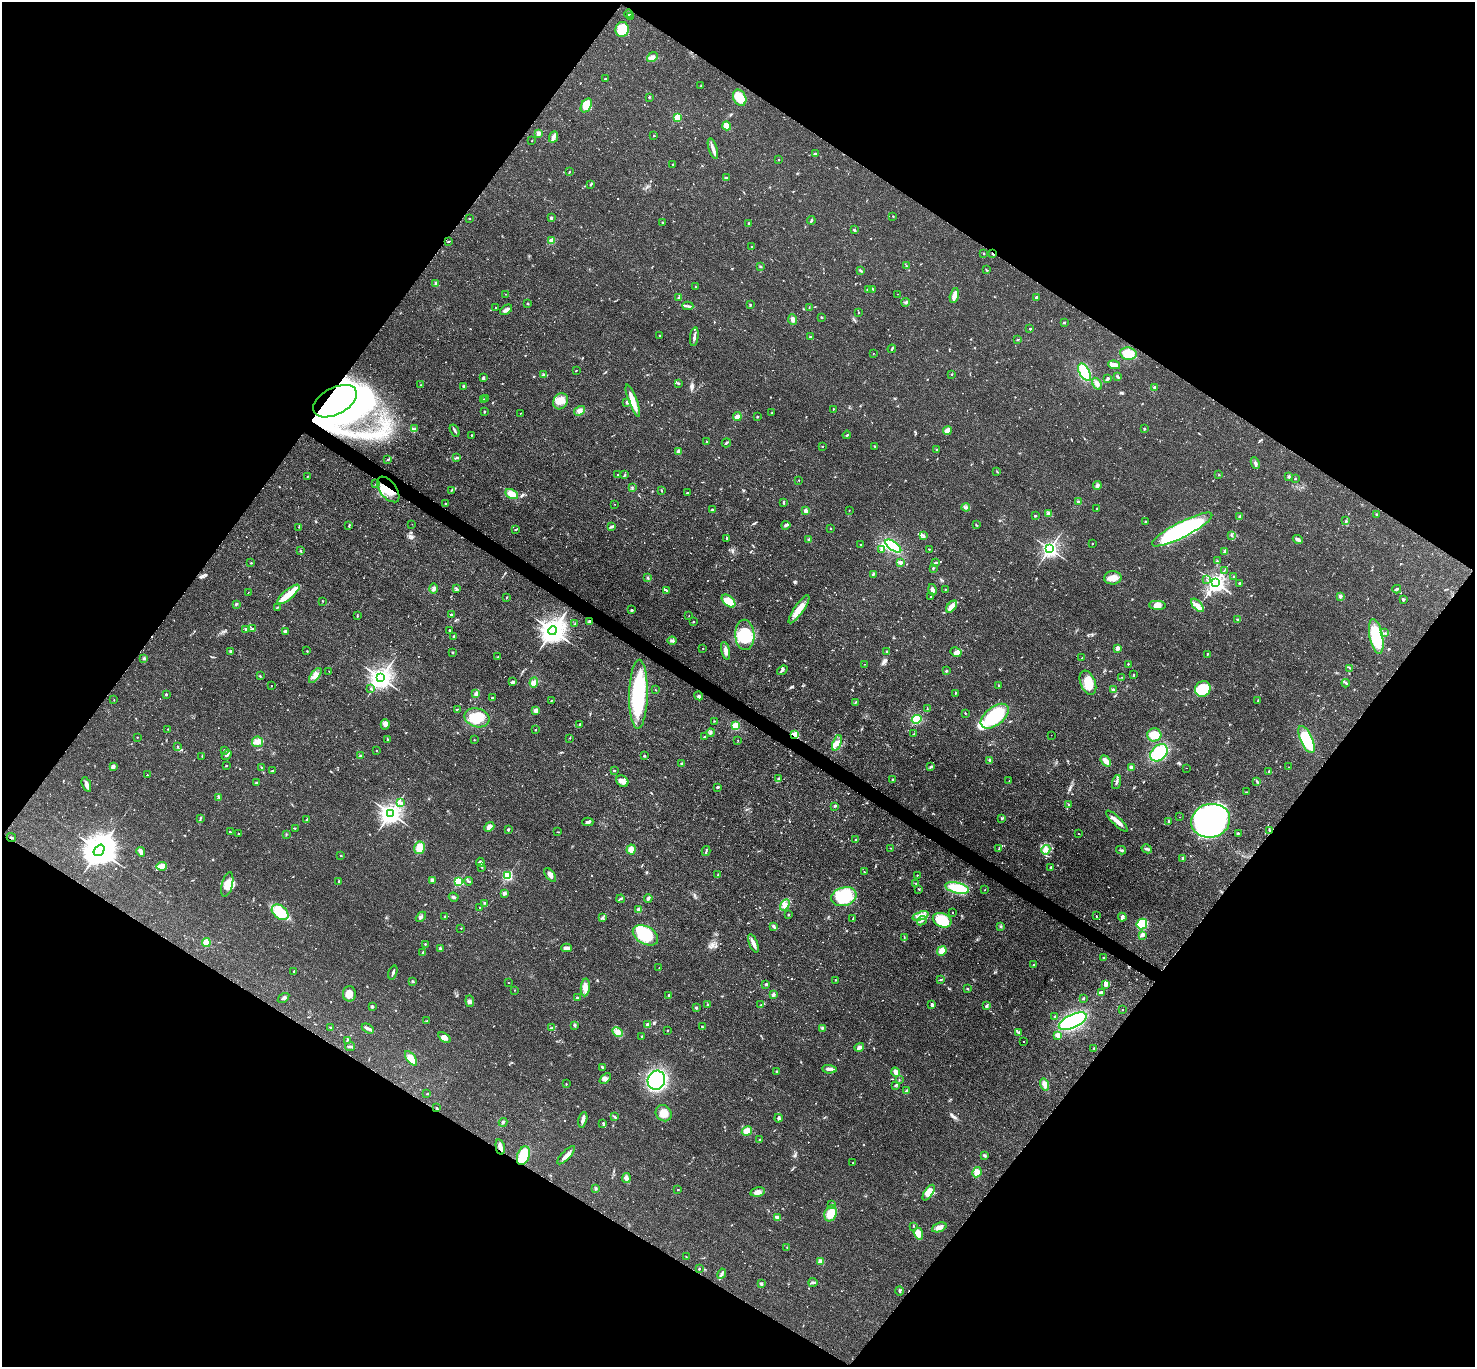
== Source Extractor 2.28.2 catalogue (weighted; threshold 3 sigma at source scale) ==
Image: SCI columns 7-5896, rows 297-5753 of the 5896 x 5902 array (HDU 1 of 3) = the unmasked area's bounding box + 8 px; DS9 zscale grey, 4 x 4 block average (1 PNG px = mean of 4 x 4 image px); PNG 1477 x 1369 px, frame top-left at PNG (2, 2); each listed source drawn as its Kron ellipse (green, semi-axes under 4 px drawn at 4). Shown black and unused: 49% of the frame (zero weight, under 2 of 3 exposures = <1% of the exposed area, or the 3 px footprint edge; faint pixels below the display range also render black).
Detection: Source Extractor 2.28.2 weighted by HDU 2 'WHT'. Background 0.0585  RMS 0.0048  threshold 0.0215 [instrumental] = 3 sigma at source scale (4.5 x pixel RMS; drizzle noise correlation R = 1.50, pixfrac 1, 0.05/0.05 arcsec/px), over >= 5 px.
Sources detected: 864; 13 inside a brighter object's white glare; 9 cosmic-ray / hot-pixel residue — neither listed nor drawn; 14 coinciding with a brighter row at this scale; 35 inside a brighter listed object's ellipse — not listed separately; of the other 793, all 500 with FLUX_AUTO >= 1.33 (the completeness limit of this list) listed and drawn (293 fainter detections not listed), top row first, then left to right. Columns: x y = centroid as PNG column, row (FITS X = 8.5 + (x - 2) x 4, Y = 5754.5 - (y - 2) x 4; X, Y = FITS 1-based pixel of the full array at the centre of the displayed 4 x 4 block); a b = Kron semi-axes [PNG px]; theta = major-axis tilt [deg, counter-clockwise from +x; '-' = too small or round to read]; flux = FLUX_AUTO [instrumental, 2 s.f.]
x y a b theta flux
629 14 4 3 - 5.2
630 17 3 2 - 3
622 29 7 6 - 83
652 57 6 4 39 10
606 79 3 2 - 5.6
701 86 3 2 - 1.4
649 97 2 2 - 3.4
740 98 8 6 -64 58
586 105 7 5 59 78
678 117 2 2 - 200
727 126 4 3 - 47
539 133 2 2 - 69
654 135 2 2 - 3.7
553 137 6 2 64 19
532 141 2 2 - 1.5
713 149 11 3 -72 18
815 154 4 3 - 3.5
779 159 2 2 - 2.5
673 165 2 2 - 1.7
570 171 3 2 - 1.9
726 177 2 2 - 2.5
590 185 3 2 - 2.1
893 216 2 2 - 2.6
469 218 2 2 - 2.3
551 218 2 2 - 20
811 220 4 2 - 4
663 222 2 2 - 3.2
748 224 3 2 - 2.6
854 230 3 2 - 3.5
449 241 3 2 - 1.8
552 241 2 2 - 100
752 247 2 2 - 5.3
984 253 2 2 - 6.7
993 254 2 2 - 12
760 266 2 2 - 2.8
906 266 2 2 - 1.8
986 270 3 2 - 2.1
860 271 4 2 - 4.2
436 284 4 3 - 4.9
695 287 2 2 - 1.6
869 289 4 2 - 4
873 289 3 2 - 1.5
506 294 2 2 - 1.4
898 294 2 2 - 1.5
954 295 8 3 76 25
679 297 3 2 - 2
1036 298 3 2 - 5.1
906 302 4 2 - 4
527 303 3 2 - 1.6
750 305 3 2 - 2.2
688 306 5 2 - 5.3
496 307 2 2 - 1.8
809 307 3 2 - 1.5
506 310 7 3 32 10
859 312 2 2 - 1.5
821 317 3 2 - 1.9
793 320 5 3 - 7.3
1064 323 2 2 - 8
1030 329 3 2 - 1.7
660 336 3 2 - 2.9
810 336 2 2 - 6
694 337 9 2 82 9.6
1017 340 2 2 - 2.1
892 349 4 2 - 3.8
873 353 2 2 - 1.4
1128 354 8 6 -9 60
1114 365 6 3 -9 23
576 370 2 2 - 2
1084 372 9 5 -63 78
544 374 3 2 - 1.7
952 374 2 2 - 1.7
1118 377 4 2 - 4.2
483 378 4 2 - 3.5
1107 379 3 2 - 4.9
679 383 2 2 - 3.6
1097 384 6 3 -58 11
421 385 2 2 - 1.5
464 386 3 2 - 6.4
1155 388 3 3 - 5.7
485 399 3 2 - 2
483 400 2 2 - 9.1
335 401 24 13 28 1600
560 401 8 7 - 27
633 401 17 4 -69 41
627 402 2 2 - 7
833 409 2 2 - 4.1
580 411 6 4 33 11
484 412 2 2 - 6
520 413 2 2 - 1.4
772 413 2 2 - 1.6
737 417 4 3 - 16
757 417 2 2 - 5.7
415 429 2 2 - 1.8
1144 429 2 2 - 11
455 430 6 2 -58 5.8
947 431 5 2 - 24
472 435 2 2 - 4.7
847 435 4 2 - 3.2
707 441 2 2 - 1.7
726 443 5 2 - 3.5
822 446 2 2 - 1.4
875 446 3 2 - 1.8
936 449 4 2 - 1.8
679 451 4 3 - 9
457 458 3 2 - 3.5
388 460 2 2 - 2.2
1255 463 6 3 -65 6.3
997 471 2 2 - 1.9
618 475 2 2 - 1.9
625 475 4 2 - 3.8
1219 475 2 2 - 1.4
307 476 2 2 - 1.5
1289 476 3 2 - 3.4
1295 479 2 2 - 2.3
799 480 2 2 - 2.1
376 484 3 2 - 1.7
1097 485 4 4 - 6.3
632 487 2 2 - 1.4
388 489 15 8 -52 60
452 490 3 2 - 1.4
661 490 4 2 - 1.9
687 493 3 2 - 4.5
512 494 7 4 -27 32
784 502 3 2 - 2.5
1078 502 3 2 - 5.6
446 504 2 2 - 2.6
615 504 2 2 - 1.7
966 507 4 3 - 6.5
1097 509 2 2 - 1.7
712 510 3 2 - 2.6
849 510 2 2 - 2.5
806 511 2 2 - 41
1048 514 4 4 - 7.1
1377 514 2 2 - 11
1035 516 2 2 - 10
1240 517 2 2 - 28
1346 521 3 2 - 2.3
1145 522 2 2 - 10
412 524 2 2 - 1.8
786 525 4 2 - 4.9
976 525 3 2 - 3
349 526 4 2 - 2.6
299 527 4 2 - 1.8
611 527 4 3 - 6.3
831 528 2 2 - 1.6
1182 529 33 7 27 490
515 530 2 2 - 1.5
924 535 3 2 - 2.6
1231 536 3 2 - 2.1
727 538 3 2 - 2.5
1298 539 5 4 - 7.5
809 540 3 2 - 3.4
1092 544 2 2 - 1.8
861 545 2 2 - 4.1
893 546 9 3 -36 150
929 549 2 2 - 2.1
1050 549 3 2 - 1300
300 550 3 2 - 2
881 550 2 2 - 2.5
1225 551 4 2 - 2.9
1217 561 2 2 - 1.4
935 562 3 2 - 2.6
251 563 2 2 - 2.1
901 563 4 3 - 7.2
933 568 3 2 - 2.2
1224 571 3 2 - 1.5
873 574 3 2 - 4.9
1234 576 2 2 - 8.2
647 577 2 2 - 1.5
1113 578 9 6 1 25
1207 579 2 2 - 1.4
1216 583 4 3 - 1900
1240 583 3 2 - 2.9
434 589 5 4 - 7.2
456 589 2 2 - 2.3
946 589 3 2 - 1.6
1397 589 4 2 - 3.8
932 590 5 3 - 11
667 591 4 2 - 3.7
248 593 2 2 - 1.6
288 594 14 5 41 46
1340 596 2 2 - 33
507 597 2 2 - 1.4
931 597 2 2 - 4.7
1403 600 2 2 - 20
322 601 2 2 - 1.3
729 601 8 5 -43 49
236 604 4 2 - 2.9
1157 605 8 4 -3 17
1197 605 8 3 -48 14
278 607 3 2 - 1.9
951 607 7 3 51 25
799 609 17 5 55 34
632 610 2 2 - 3.4
451 615 2 2 - 14
357 616 4 2 - 2.1
689 616 2 2 - 1.8
1237 619 2 2 - 6.2
693 621 2 2 - 1.7
590 622 4 3 - 11
575 624 2 2 - 2.2
246 629 3 2 - 4.4
252 629 3 2 - 4.3
450 630 2 2 - 10
285 631 3 3 - 4.7
553 631 4 4 - 3800
1385 633 3 2 - 3
745 635 15 9 -87 81
453 636 3 2 - 3.6
1376 637 18 6 -79 150
672 641 4 2 - 4.9
703 648 2 2 - 3
1117 648 2 2 - 49
231 651 2 2 - 15
307 651 2 2 - 1.5
726 651 9 4 -76 13
452 652 2 2 - 1.7
887 652 3 2 - 2.7
956 652 6 4 -29 11
1207 654 2 2 - 2.1
498 657 3 2 - 2.2
144 658 3 2 - 2.7
1082 658 2 2 - 1.5
864 664 2 2 - 2.7
1128 664 2 2 - 4.6
1350 668 2 2 - 1.7
782 670 5 2 - 6.8
329 671 2 2 - 1.8
946 671 3 2 - 2.8
315 675 9 4 53 18
1134 675 3 2 - 2.7
260 676 2 2 - 1.6
1122 677 2 2 - 1.4
381 678 4 3 - 2600
513 682 4 3 - 6.8
534 683 5 3 - 8.4
1088 683 12 7 -68 58
1346 683 4 2 - 3.5
998 685 2 2 - 3.5
271 686 2 2 - 2.3
371 688 2 2 - 2
1203 689 8 7 - 95
656 690 3 2 - 1.4
1113 690 4 3 - 4.5
955 693 3 2 - 1.8
166 694 2 2 - 11
476 694 3 3 - 8.8
638 694 34 9 89 280
699 696 4 2 - 4.4
492 698 2 2 - 4.1
114 700 2 2 - 2.4
551 701 2 2 - 1.5
1258 701 3 2 - 1.9
855 703 3 2 - 2.1
927 708 2 2 - 1.8
457 709 4 2 - 2.1
536 711 2 2 - 72
965 713 2 2 - 1.9
995 716 16 9 38 180
477 718 12 9 -16 65
917 719 5 4 - 58
714 721 2 2 - 1.6
385 724 5 4 - 14
579 725 4 2 - 3.4
735 726 2 2 - 210
168 729 2 2 - 2.4
536 730 2 2 - 3
711 732 4 3 - 5.2
913 734 2 2 - 1.3
795 735 2 2 - 210
1051 735 2 2 - 1.6
1154 735 7 6 - 45
705 736 3 2 - 2
137 737 2 2 - 2.4
570 738 2 2 - 1.4
387 739 2 2 - 1.5
1306 739 14 6 -66 150
474 740 2 2 - 1.6
738 740 2 2 - 1.9
258 742 6 5 - 18
837 743 8 3 69 14
177 746 2 2 - 2.8
224 750 2 2 - 3.6
376 750 2 2 - 1.7
1159 753 10 7 42 130
227 755 5 2 - 7.8
644 755 2 2 - 2.1
202 756 2 2 - 1.5
360 756 3 2 - 2.8
990 760 3 2 - 5.2
1106 761 6 3 -51 27
682 764 2 2 - 4
113 766 4 3 - 7.2
226 766 2 2 - 2.1
931 767 3 2 - 1.7
1131 767 2 2 - 35
1288 767 2 2 - 2.6
261 768 2 2 - 1.5
1187 768 2 2 - 1.4
273 771 3 2 - 2.7
614 771 2 2 - 3.3
1269 771 3 2 - 4
147 775 2 2 - 3.2
778 778 2 2 - 2.1
893 779 2 2 - 10
622 781 6 5 - 14
1009 781 2 2 - 1.7
1257 781 3 2 - 2.7
1116 782 7 2 72 5.9
256 783 2 2 - 8.2
86 784 7 3 -69 11
717 787 2 2 - 6
1246 792 2 2 - 1.3
219 797 2 2 - 1.4
401 803 3 2 - 3.6
1069 804 3 2 - 2
834 806 3 2 - 2.3
390 813 4 3 - 2700
1180 817 2 2 - 1.4
200 819 4 2 - 2
1002 819 2 2 - 1.4
306 820 4 2 - 2.7
1117 821 14 3 -44 20
1211 821 19 16 13 1100
588 822 6 3 0 5.7
1168 822 2 2 - 1.9
489 827 5 4 - 17
295 828 2 2 - 1.6
508 830 2 2 - 5.2
1270 830 3 2 - 2.4
230 832 2 2 - 1.7
558 832 2 2 - 1.8
1238 833 2 2 - 3.2
238 834 2 2 - 2.1
286 834 2 2 - 1.7
1078 834 2 2 - 1.3
11 838 5 2 - 3
855 840 2 2 - 2.6
419 848 6 5 - 29
890 848 2 2 - 1.5
999 848 4 2 - 2.6
631 849 5 4 - 17
1147 849 5 2 - 4.9
99 850 6 4 51 8000
1046 850 5 2 - 8.2
1121 850 5 2 - 4.3
706 851 5 2 - 3.4
141 852 5 2 - 21
341 856 2 2 - 3
1183 858 2 2 - 20
480 862 5 3 - 11
162 866 5 3 - 27
482 867 3 2 - 2.9
1051 867 4 2 - 3.8
864 872 2 2 - 2.1
718 874 3 2 - 1.4
550 875 8 4 -53 11
917 875 2 2 - 1.8
507 876 2 2 - 350
432 880 3 3 - 10
339 881 2 2 - 1.9
469 881 4 2 - 3.7
458 882 2 2 - 280
916 883 2 2 - 1.7
227 885 12 5 76 32
957 888 12 5 -14 97
919 889 3 2 - 1.7
985 890 2 2 - 1.5
504 893 2 2 - 38
454 897 5 3 - 6.3
844 897 13 9 17 170
648 898 4 3 - 4.8
621 899 4 2 - 3.7
484 903 2 2 - 1.9
785 905 6 3 57 12
479 908 2 2 - 1.8
639 910 2 2 - 19
280 912 9 6 -39 97
953 912 2 2 - 5.2
788 915 2 2 - 2.8
444 916 2 2 - 2
920 916 8 4 18 18
1096 916 3 2 - 1.8
421 917 6 2 44 4.8
602 917 4 3 - 4.6
1122 917 4 2 - 9.7
853 919 4 2 - 2.2
942 920 9 7 -23 85
922 921 5 2 - 4.7
1142 924 5 5 - 90
773 926 3 2 - 9.8
1001 926 2 2 - 1.6
461 928 2 2 - 1.8
645 935 13 9 -30 110
1142 935 4 2 - 5.4
904 938 4 2 - 2.9
206 942 4 4 - 24
753 943 10 3 -68 15
425 944 2 2 - 4.7
440 948 2 2 - 17
567 948 5 3 - 12
942 951 5 4 - 26
423 953 4 2 - 9.1
1104 958 2 2 - 8.9
1034 965 2 2 - 1.5
659 968 2 2 - 2
294 971 2 2 - 8.9
393 973 7 2 71 6.1
836 980 2 2 - 1.6
941 980 4 2 - 2.8
413 981 3 2 - 3.3
508 983 2 2 - 2.1
766 984 2 2 - 3.4
1106 984 3 2 - 15
585 987 9 4 85 21
967 989 3 2 - 2.4
514 990 2 2 - 2.6
1101 993 3 2 - 9.6
349 994 7 6 - 27
669 995 3 2 - 2.6
773 995 4 3 - 4.7
283 998 6 2 36 8.2
577 998 2 2 - 5.6
1083 998 3 2 - 2.6
470 1001 6 3 -83 6.9
707 1005 3 2 - 2.2
761 1005 2 2 - 1.8
932 1005 2 2 - 11
986 1006 4 2 - 4.3
372 1007 2 2 - 23
696 1008 3 2 - 3.4
1122 1010 2 2 - 2.7
1055 1016 2 2 - 3.4
427 1021 3 2 - 3.4
1073 1021 15 6 24 360
574 1025 3 2 - 6
648 1025 2 2 - 42
330 1027 3 2 - 1.4
702 1027 2 2 - 3.1
368 1028 7 2 -28 11
552 1028 3 2 - 2.7
822 1028 3 2 - 2.1
668 1030 2 2 - 1.3
617 1032 5 4 - 13
1019 1032 4 3 - 3.6
1058 1035 2 2 - 62
642 1036 2 2 - 4
444 1038 7 4 -36 13
347 1040 3 2 - 2.5
1024 1041 2 2 - 3.2
350 1047 5 2 - 4.3
859 1047 5 3 - 8.7
1094 1048 2 2 - 1.4
411 1058 8 4 -54 31
602 1067 3 2 - 3.8
829 1069 7 3 -4 11
777 1072 2 2 - 16
896 1072 5 2 - 24
605 1078 6 4 43 9.6
656 1080 9 8 - 470
899 1080 2 2 - 1.3
566 1084 2 2 - 1.5
1045 1084 6 4 -73 15
895 1085 3 2 - 3.1
906 1091 3 2 - 4
427 1094 2 2 - 2
437 1108 3 2 - 2.2
664 1113 8 7 - 27
615 1117 3 2 - 3.3
778 1118 4 3 - 4.6
583 1120 8 2 74 12
503 1122 4 2 - 3.4
603 1123 2 2 - 1.5
747 1131 5 4 - 29
760 1140 3 2 - 3.7
500 1147 8 3 -77 18
566 1155 12 3 46 14
523 1156 10 6 70 86
984 1156 3 3 - 4.2
853 1163 2 2 - 1.5
977 1172 5 4 - 24
626 1178 5 3 - 7.7
596 1188 3 3 - 3.4
678 1190 2 2 - 2.1
758 1192 7 4 11 14
929 1193 9 4 56 32
832 1204 3 2 - 2.1
831 1213 8 6 72 42
777 1217 2 2 - 28
914 1226 2 2 - 1.4
939 1227 8 4 20 16
918 1233 6 4 -70 19
787 1248 2 2 - 1.8
686 1257 2 2 - 1.8
820 1261 4 4 - 13
699 1269 3 2 - 2.4
722 1274 5 3 - 6.6
813 1283 4 2 - 7.1
761 1284 2 2 - 21
899 1291 4 2 - 3.2
Overlapping masked pixels (flux is a lower limit): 8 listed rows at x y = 993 254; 335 401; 388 489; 590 622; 795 735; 1270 830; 11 838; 500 1147
Diffuse or blended objects may show on this block-average render without a row.